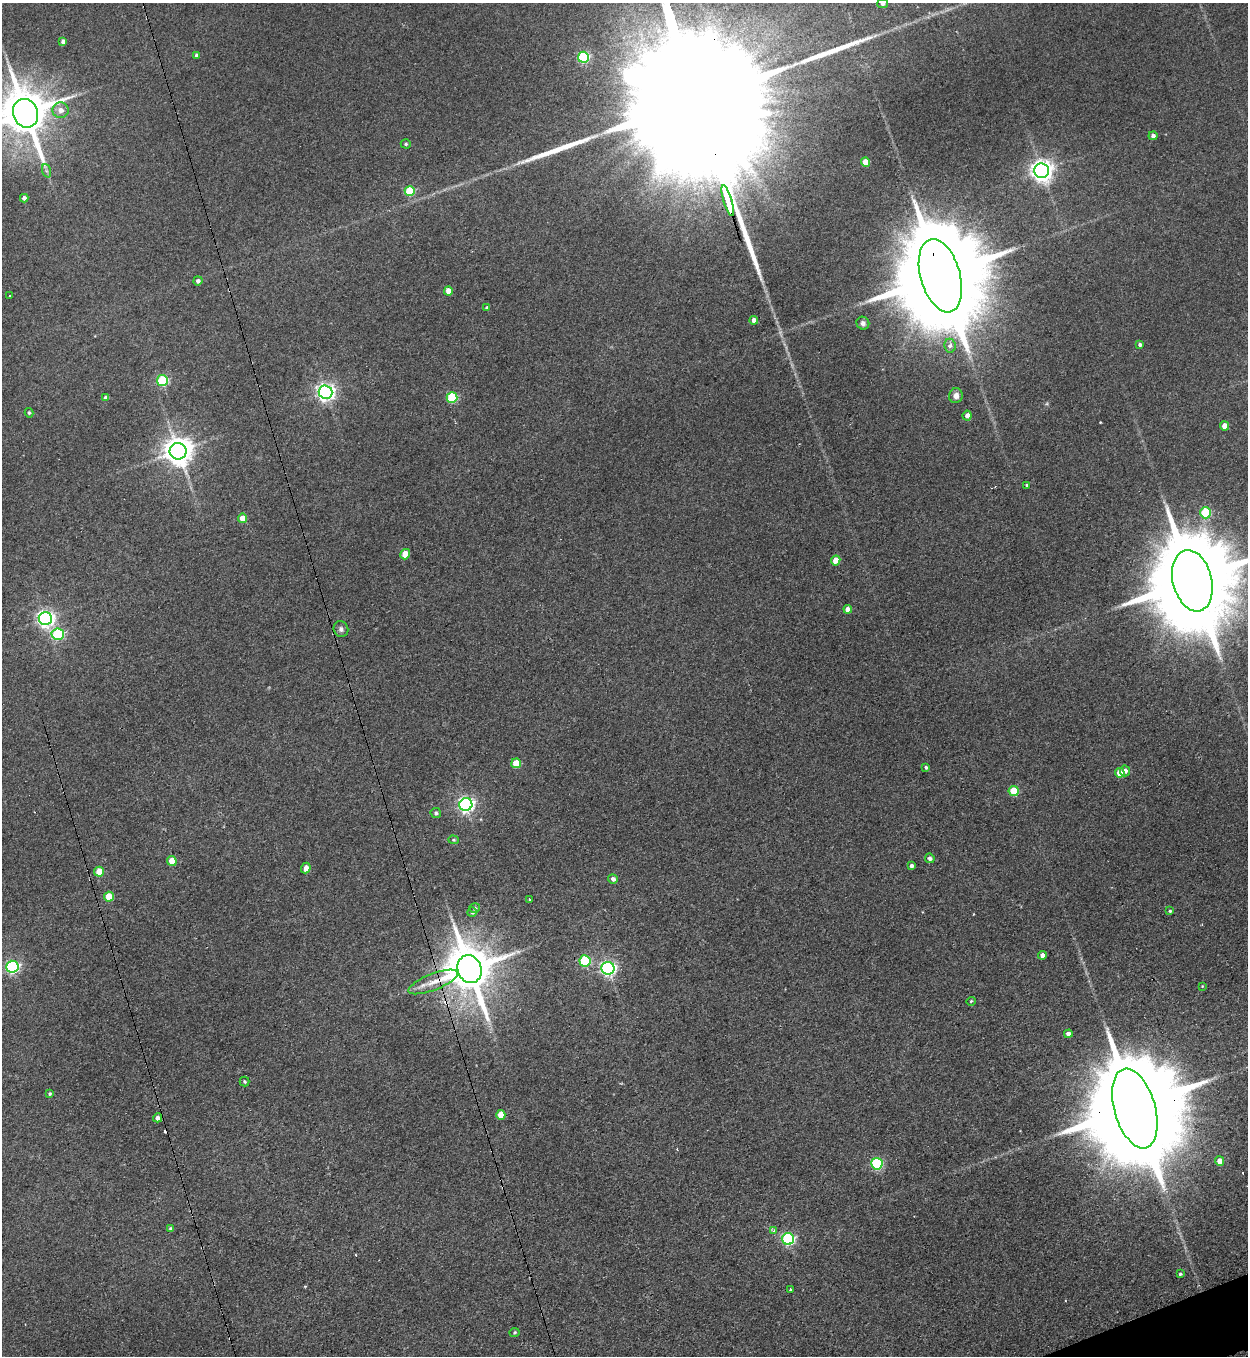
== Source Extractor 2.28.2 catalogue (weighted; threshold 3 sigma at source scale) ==
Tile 6 of 4 x 4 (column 2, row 2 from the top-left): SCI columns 1527-2772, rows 2728-4081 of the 5416 x 5455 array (HDU 1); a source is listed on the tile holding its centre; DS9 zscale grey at full resolution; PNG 1250 x 1358 px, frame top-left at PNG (2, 3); each listed source drawn as its Kron ellipse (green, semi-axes under 4 px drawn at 4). Shown black and unused: <1% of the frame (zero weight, under 3 of 4 exposures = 3% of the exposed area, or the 3 px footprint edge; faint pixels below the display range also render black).
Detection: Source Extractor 2.28.2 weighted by HDU 2 'WHT'; one run over the whole footprint, this tile lists its part. Background 0.189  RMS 0.0084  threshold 0.0377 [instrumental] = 3 sigma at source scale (4.5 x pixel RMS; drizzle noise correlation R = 1.50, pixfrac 1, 0.05/0.05 arcsec/px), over >= 5 px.
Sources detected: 90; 2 inside a brighter object's white glare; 3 cosmic-ray / hot-pixel residue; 2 long thin detections or spike segments (spike, bleed or trail) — neither listed nor drawn; the other 83 listed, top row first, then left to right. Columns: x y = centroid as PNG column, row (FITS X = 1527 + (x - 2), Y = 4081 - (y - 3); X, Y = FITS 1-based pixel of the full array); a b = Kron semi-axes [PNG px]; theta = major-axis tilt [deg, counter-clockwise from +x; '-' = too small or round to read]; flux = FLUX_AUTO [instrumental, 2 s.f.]
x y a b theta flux
883 3 5 4 - 2.6
63 41 4 4 - 3.7
196 55 4 4 - 1.6
583 57 5 5 - 91
60 110 8 8 - 6
26 113 14 12 -69 4300
1153 136 4 4 - 2.6
406 144 5 4 - 1.5
865 162 4 4 - 15
47 171 7 4 -70 1.8
1042 171 7 7 - 630
410 191 5 5 - 39
24 198 4 4 - 3.3
728 201 16 3 -73 3100
940 276 38 20 -74 25000
198 281 5 4 - 2.5
448 291 4 4 - 9.2
10 296 2 2 - 0.91
487 308 4 3 - 2.5
754 320 4 4 - 4.9
863 323 6 6 - 2.9
1140 344 4 3 - 1.9
950 346 7 5 -83 3.1
162 380 5 5 - 74
325 392 7 6 - 350
956 396 7 7 - 4.5
452 397 5 5 - 58
106 398 4 4 - 3.7
29 413 5 4 - 1.3
967 415 5 4 - 3.9
1225 426 4 4 - 9.5
178 451 8 8 - 1200
1027 485 4 4 - 1.3
1206 513 5 5 - 51
242 518 4 4 - 11
405 554 5 4 - 14
836 560 5 4 - 16
1192 581 31 19 -75 19000
848 609 4 4 - 8.5
45 618 6 6 - 340
341 629 8 7 - 2.9
58 634 6 5 - 86
516 763 5 5 - 20
926 767 3 3 - 1.4
1125 771 5 5 - 3.7
1120 773 5 5 - 11
1014 791 5 5 - 27
466 804 6 6 - 280
436 813 5 5 - 2
453 840 5 4 - 1.1
930 858 5 4 - 2.5
172 861 5 4 - 16
911 866 4 3 - 2.2
306 868 5 4 - 6.6
99 872 5 5 - 19
613 879 5 5 - 3.2
109 897 5 5 - 21
530 899 3 3 - 1.5
475 908 5 5 - 1.8
1170 911 4 4 - 1.2
472 912 5 4 - 1.8
1042 955 4 4 - 4.2
585 961 5 5 - 64
12 967 6 6 - 150
608 968 6 6 - 220
469 969 14 12 -68 4100
433 982 26 8 21 14
1202 986 3 3 - 0.61
971 1001 5 3 - 0.8
1068 1034 4 4 - 4.4
244 1082 5 5 - 1.3
50 1094 4 3 - 1.3
1135 1108 41 20 -74 31000
501 1115 5 4 - 14
158 1118 4 4 - 3.8
1219 1161 5 4 - 6.3
877 1164 6 5 - 83
171 1229 4 4 - 1.7
773 1231 4 3 - 1.5
788 1239 6 6 - 130
1180 1274 3 3 - 1.3
791 1289 3 3 - 4.4
514 1332 5 4 - 1.3
Overlapping masked pixels (flux is a lower limit): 4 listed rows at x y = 26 113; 940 276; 469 969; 1135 1108
Isophote crosses this tile's border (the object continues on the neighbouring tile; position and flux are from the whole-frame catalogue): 3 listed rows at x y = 883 3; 26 113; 1192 581